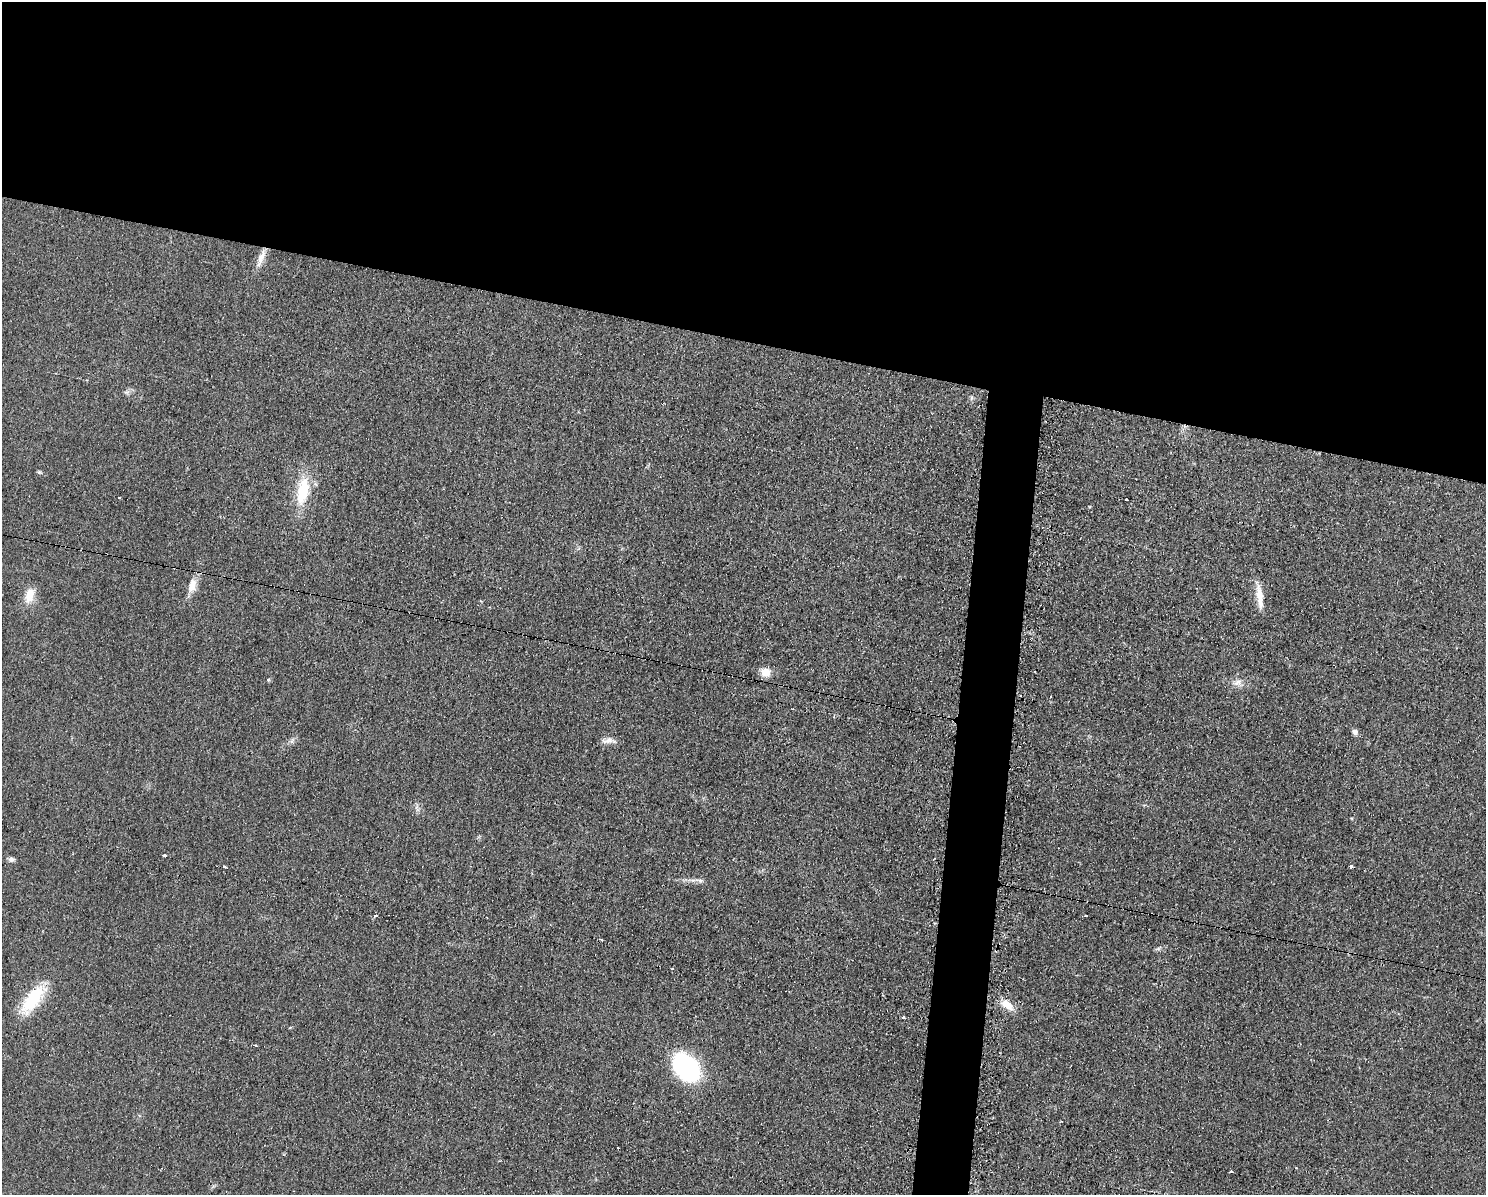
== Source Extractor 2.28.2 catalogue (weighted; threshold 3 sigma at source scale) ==
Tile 2 of 3 x 4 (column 2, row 1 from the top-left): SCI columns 1607-3090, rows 3579-4771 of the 4823 x 4771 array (HDU 1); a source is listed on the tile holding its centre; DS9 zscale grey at full resolution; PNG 1488 x 1197 px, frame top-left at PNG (2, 2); no overlay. Shown black and unused: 31% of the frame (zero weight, under 2 of 3 exposures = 2% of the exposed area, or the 3 px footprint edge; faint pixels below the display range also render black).
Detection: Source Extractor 2.28.2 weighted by HDU 2 'WHT'; one run over the whole footprint, this tile lists its part. Background 0.0548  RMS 0.0099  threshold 0.0444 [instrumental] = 3 sigma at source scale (4.5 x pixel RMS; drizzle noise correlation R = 1.50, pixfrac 1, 0.05/0.05 arcsec/px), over >= 5 px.
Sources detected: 32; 5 cosmic-ray / hot-pixel residue — not listed; the other 27 listed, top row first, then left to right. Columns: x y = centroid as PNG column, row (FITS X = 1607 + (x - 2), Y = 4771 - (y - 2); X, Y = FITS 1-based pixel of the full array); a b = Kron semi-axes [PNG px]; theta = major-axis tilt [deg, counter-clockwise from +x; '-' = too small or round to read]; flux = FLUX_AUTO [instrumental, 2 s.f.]
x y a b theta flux
261 257 23 7 66 9.2
972 398 7 5 87 2
302 491 28 12 80 40
1126 500 3 3 - 3.7
192 586 21 11 75 12
30 595 20 11 76 14
1260 597 31 7 -83 14
765 672 11 9 -15 10
268 680 5 4 - 1.1
1237 683 13 8 21 5.7
834 717 3 3 - 1.8
1355 732 7 7 - 3.3
607 740 17 7 13 5.7
292 741 7 4 72 2.1
165 856 3 3 - 20
11 859 8 6 4 2.7
224 867 3 3 - 2.5
1351 867 3 3 - 7
700 880 7 4 -19 1.9
376 916 3 3 - 3.7
672 969 3 2 - 1.5
33 999 40 16 55 45
1007 1005 19 9 -35 12
903 1018 3 3 - 9.2
255 1045 3 2 - 1.5
686 1067 22 16 -48 160
1231 1172 3 3 - 6.3
Unlisted compact peaks at least as high as the median listed source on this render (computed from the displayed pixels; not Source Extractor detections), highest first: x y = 39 472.